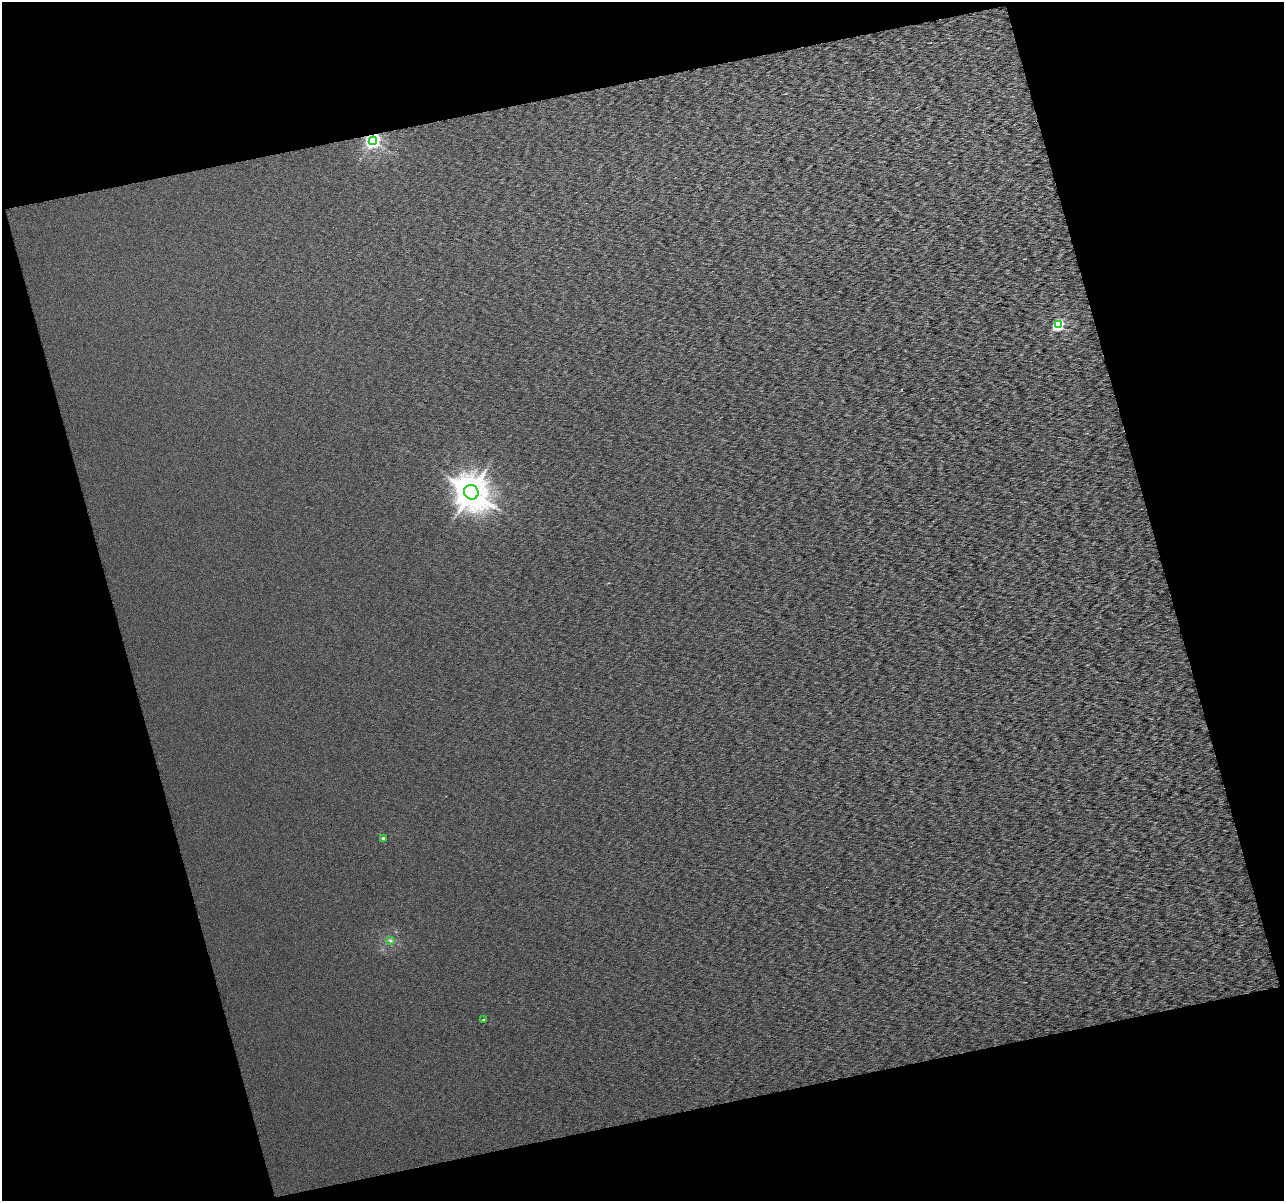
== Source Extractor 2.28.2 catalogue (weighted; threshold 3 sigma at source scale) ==
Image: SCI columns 1-2564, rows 32-2428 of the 2564 x 2474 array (HDU 1 of 3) = the unmasked area's bounding box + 8 px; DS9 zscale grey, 2 x 2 block average (1 PNG px = mean of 2 x 2 image px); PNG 1286 x 1203 px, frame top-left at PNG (2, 2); each listed source drawn as its Kron ellipse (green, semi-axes under 4 px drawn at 4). Shown black and unused: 32% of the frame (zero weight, under 3 of 6 exposures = <1% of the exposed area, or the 3 px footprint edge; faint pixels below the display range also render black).
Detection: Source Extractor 2.28.2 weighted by HDU 2 'WHT'. Background 0.0262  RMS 0.063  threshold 0.257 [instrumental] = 3 sigma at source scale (4.09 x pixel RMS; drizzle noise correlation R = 1.36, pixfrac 0.8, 0.0396/0.0396 arcsec/px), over >= 5 px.
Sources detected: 7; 1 cosmic-ray / hot-pixel residue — neither listed nor drawn; the other 6 listed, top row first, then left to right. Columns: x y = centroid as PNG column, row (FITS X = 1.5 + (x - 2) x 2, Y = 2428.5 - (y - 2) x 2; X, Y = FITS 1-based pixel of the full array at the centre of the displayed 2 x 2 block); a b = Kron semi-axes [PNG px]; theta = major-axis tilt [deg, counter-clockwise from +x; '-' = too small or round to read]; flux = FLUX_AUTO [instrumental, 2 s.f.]
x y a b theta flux
373 141 4 4 - 5100
1058 325 4 3 - 2000
471 492 7 7 - 29000
384 838 3 3 - 110
390 941 3 2 - 14
483 1020 3 3 - 14
Overlapping masked pixels (flux is a lower limit): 1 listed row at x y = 373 141